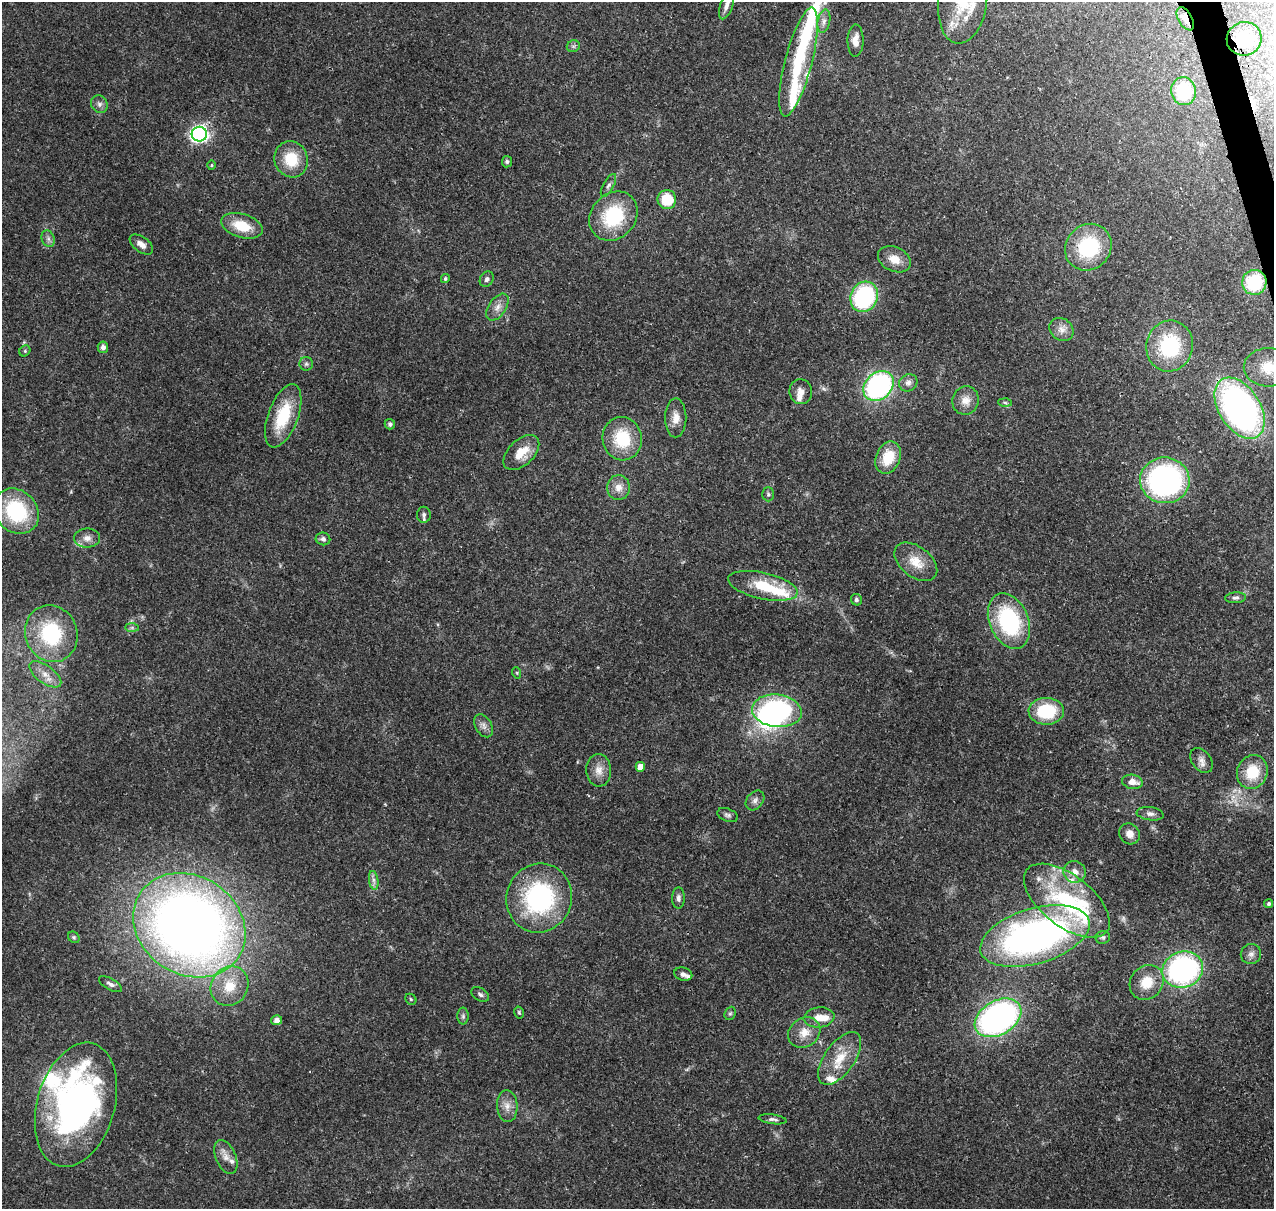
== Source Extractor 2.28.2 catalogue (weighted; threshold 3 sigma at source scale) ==
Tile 10 of 4 x 4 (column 2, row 3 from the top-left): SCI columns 1392-2663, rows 1340-2546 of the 5324 x 5041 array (HDU 1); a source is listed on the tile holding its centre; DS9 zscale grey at full resolution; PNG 1276 x 1211 px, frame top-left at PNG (2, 2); each listed source drawn as its Kron ellipse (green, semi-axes under 4 px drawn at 4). Shown black and unused: <1% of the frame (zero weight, under 3 of 4 exposures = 8% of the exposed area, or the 3 px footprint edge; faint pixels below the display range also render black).
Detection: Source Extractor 2.28.2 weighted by HDU 2 'WHT'; one run over the whole footprint, this tile lists its part. Background 0.0657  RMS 0.0032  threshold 0.0144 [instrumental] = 3 sigma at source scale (4.5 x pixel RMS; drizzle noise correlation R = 1.50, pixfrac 1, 0.0396/0.0396 arcsec/px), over >= 5 px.
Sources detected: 121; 4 inside a brighter object's white glare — neither listed nor drawn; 14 inside a brighter listed object's ellipse — not listed separately; the other 103 listed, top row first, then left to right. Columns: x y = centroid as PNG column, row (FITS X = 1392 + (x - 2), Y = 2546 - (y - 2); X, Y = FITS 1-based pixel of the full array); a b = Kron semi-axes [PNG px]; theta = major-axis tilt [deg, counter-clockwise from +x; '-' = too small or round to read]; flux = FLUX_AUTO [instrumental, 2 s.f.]
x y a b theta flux
963 2 41 24 82 19
727 5 15 6 70 1.9
1185 19 13 7 -61 2
824 21 12 6 79 1.5
1244 39 17 16 - 13
855 40 16 8 89 2.6
573 46 6 6 - 0.75
798 62 56 13 76 20
1184 91 14 12 -78 16
99 104 9 8 - 1.3
199 134 7 7 - 99
291 159 18 16 -69 9.8
507 162 6 5 - 0.71
212 165 5 3 - 0.36
608 185 13 5 61 1.1
667 199 9 9 - 9.3
613 216 26 22 48 22
242 226 21 12 -17 8.9
48 239 8 6 -70 1.1
141 244 13 7 -37 2.2
1088 247 24 22 44 23
894 259 17 12 -25 4.1
445 279 4 4 - 0.58
487 279 8 6 58 0.87
1254 282 12 12 - 19
864 297 15 13 64 38
497 307 15 8 56 2.3
1061 329 13 10 -37 2.4
1170 346 25 23 75 23
103 347 6 5 - 1.6
25 351 6 5 - 0.5
306 364 7 6 - 0.76
1268 367 24 19 1 10
908 383 9 8 - 1.5
879 386 17 13 44 64
801 392 12 11 - 2.5
966 400 14 13 - 3.4
1005 402 7 4 -3 0.55
1240 408 34 20 -57 120
283 416 33 15 69 15
676 418 19 10 90 3.4
390 424 5 5 - 0.86
622 439 22 19 -80 14
521 452 21 12 44 6.2
888 458 17 12 67 9.2
1165 480 25 23 -2 78
618 488 12 11 - 3
768 494 7 5 -88 0.73
16 511 24 20 -45 26
424 515 8 7 - 0.99
87 538 13 9 0 2.3
323 539 7 6 - 1.1
916 562 24 15 -38 6.4
763 586 35 13 -13 14
1236 598 10 5 4 0.94
856 600 6 5 - 0.79
1009 621 29 19 -67 33
132 628 7 4 0 0.62
51 634 29 26 -68 28
517 673 6 3 -72 0.34
45 674 19 8 -36 3.4
777 711 25 16 -7 51
1046 711 18 13 2 18
483 726 12 8 -59 1.8
1201 760 14 9 -52 2
640 767 5 5 - 3
599 770 16 12 -87 3.3
1252 772 17 15 67 10
1132 782 10 7 -11 2.8
755 800 11 8 51 1.5
1150 814 13 6 -7 1.5
728 815 11 6 -22 0.94
1130 834 11 9 -48 2.4
1075 872 11 11 - 2.7
374 880 9 4 -82 1.2
539 898 35 32 70 45
678 898 10 6 90 1.2
1067 901 50 25 -38 37
1269 904 4 4 - 0.81
189 925 59 49 -33 340
1035 936 56 27 17 130
74 937 6 5 - 0.54
1103 937 7 6 - 0.75
1251 954 10 10 - 1.5
1183 970 21 18 18 71
683 974 9 6 -15 1.1
1147 982 18 16 48 7.1
110 984 13 5 -29 1.2
229 986 20 18 58 8.7
480 994 10 6 -34 0.92
411 999 6 5 - 0.43
519 1012 6 4 -74 0.46
730 1013 7 5 67 0.56
463 1016 8 5 -90 0.79
819 1017 15 10 7 3.7
998 1018 25 17 30 100
276 1020 5 5 - 1.6
804 1032 17 14 37 4.7
840 1058 30 15 55 8.8
76 1105 64 39 74 120
507 1106 16 10 -85 3
773 1119 14 4 -7 1
226 1157 18 10 -67 2.9
Overlapping masked pixels (flux is a lower limit): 6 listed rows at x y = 1185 19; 1244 39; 199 134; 1254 282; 1252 772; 1035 936
Isophote crosses this tile's border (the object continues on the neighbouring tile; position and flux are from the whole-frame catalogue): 3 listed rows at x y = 963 2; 727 5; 1268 367